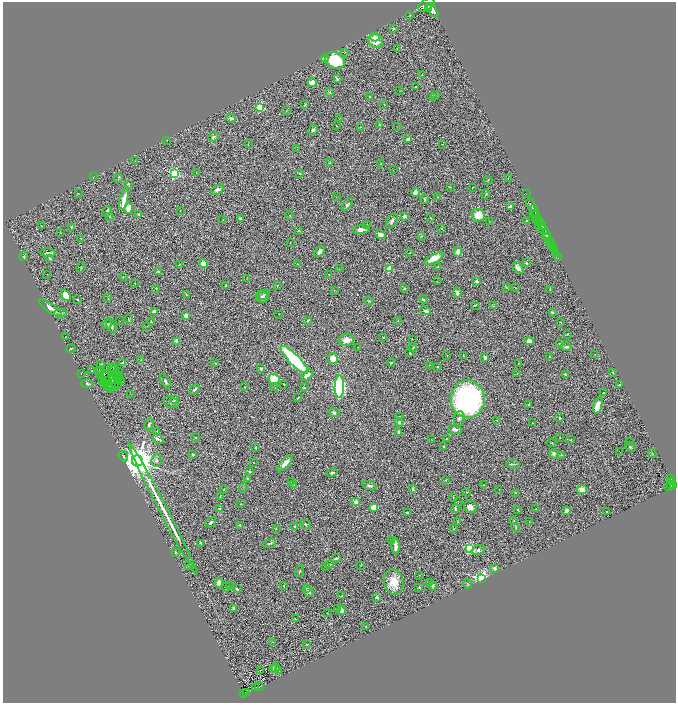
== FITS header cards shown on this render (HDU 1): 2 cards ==
NAXIS1  =                 1347
NAXIS2  =                 1401

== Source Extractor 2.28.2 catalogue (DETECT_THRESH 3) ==
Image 1347 x 1401 px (HDU 1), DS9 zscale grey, zoomed out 1/2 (1 PNG px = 2 x 2 image px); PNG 678 x 705 px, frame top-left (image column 2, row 1401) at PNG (3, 2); each listed source drawn as its Kron ellipse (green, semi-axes under 4 px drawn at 4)
Background 0.995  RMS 0.051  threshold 0.153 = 3 sigma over >= 5 px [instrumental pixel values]
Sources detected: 426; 62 cannot appear on this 1/2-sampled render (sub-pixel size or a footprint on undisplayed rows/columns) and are neither listed nor drawn; the other 364 listed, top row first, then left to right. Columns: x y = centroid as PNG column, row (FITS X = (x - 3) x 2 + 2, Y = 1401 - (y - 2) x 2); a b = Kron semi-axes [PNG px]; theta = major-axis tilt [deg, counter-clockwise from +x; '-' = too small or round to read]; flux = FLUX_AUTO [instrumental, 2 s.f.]
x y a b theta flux
426 5 9 5 37 4400
428 9 3 2 - 860
433 10 8 4 -56 4000
410 15 2 2 - 5
393 28 4 3 - 7.5
375 37 5 4 - 24
376 41 8 7 - 170
397 48 2 1 - 3.5
345 52 3 2 - 3.5
325 58 4 4 - 36
335 60 10 8 -25 460
422 75 3 1 - 3.9
337 79 4 3 - 15
312 82 4 4 - 64
416 87 2 2 - 15
400 91 2 1 - 2.6
330 92 4 3 - 13
435 96 3 2 - 3.6
370 97 3 3 - 14
434 98 3 2 - 3.2
384 104 3 2 - 3.4
305 105 2 2 - 10
260 107 3 3 - 590
286 111 3 2 - 4
231 118 4 3 - 39
339 119 3 2 - 3.5
379 124 4 4 - 12
337 126 2 2 - 2.9
397 126 3 1 - 2.2
360 127 3 2 - 3.7
313 130 5 4 - 22
213 137 5 3 - 13
408 139 3 3 - 32
167 140 3 2 - 2.8
248 144 3 2 - 4.4
442 144 3 2 - 4.1
297 149 2 2 - 2.8
135 161 2 1 - 2.6
329 163 3 3 - 7.7
381 163 2 1 - 3
393 170 2 1 - 3.7
196 172 2 2 - 3
175 174 3 3 - 920
300 174 3 3 - 8.1
93 177 2 1 - 3.6
508 178 2 2 - 3.3
118 179 4 3 - 7.3
488 180 4 1 - 3.9
128 184 3 3 - 9
450 187 4 2 - 4.2
472 188 2 1 - 3.6
217 190 7 4 27 42
415 192 4 4 - 69
78 193 2 2 - 2.8
486 194 4 2 - 9.8
526 194 2 1 - 23
336 197 2 2 - 3
438 197 3 1 - 3.6
425 199 5 3 - 11
124 200 11 3 76 140
347 205 7 4 54 24
531 205 7 3 -65 1200
510 206 4 2 - 20
128 208 5 4 - 130
180 211 2 1 - 2.1
534 211 6 2 -62 1300
107 212 5 2 - 20
139 214 4 3 - 18
290 215 4 2 - 8.8
478 215 6 6 - 170
404 216 4 3 - 39
535 216 5 2 - 250
110 217 2 2 - 5
430 218 2 2 - 5
241 219 3 3 - 28
537 219 4 2 - 400
223 220 3 2 - 3.6
392 221 8 4 59 36
490 221 2 2 - 3.4
527 221 3 3 - 9.8
539 221 3 2 - 700
367 224 2 2 - 4.5
539 225 4 2 - 130
542 225 4 2 - 320
42 226 2 1 - 41
72 227 3 2 - 8.1
361 229 9 4 7 56
442 229 3 2 - 5.3
543 230 5 3 - 820
298 231 4 3 - 10
60 232 4 2 - 4.5
380 235 5 3 - 40
546 235 4 3 - 1600
421 236 3 2 - 6.4
80 238 2 1 - 5.7
547 238 4 2 - 920
549 241 2 2 - 500
290 242 2 1 - 2.7
551 244 3 2 - 670
552 246 3 2 - 440
554 250 2 1 - 220
320 252 6 3 53 37
458 252 5 4 - 80
48 253 8 3 -2 26
410 253 2 1 - 3.5
556 254 2 2 - 240
24 256 5 4 - 12
558 258 2 1 - 42
50 259 4 2 - 11
434 259 10 4 28 220
526 263 3 2 - 15
203 264 4 4 - 69
297 264 3 1 - 3.6
179 265 3 2 - 4.8
438 266 3 2 - 8
81 267 5 2 - 7.3
518 268 6 4 -45 43
339 269 2 1 - 2.4
389 269 3 3 - 460
158 272 2 2 - 44
47 274 2 1 - 2.3
329 274 3 3 - 8
123 276 3 2 - 4.1
247 279 3 2 - 3.9
437 281 2 1 - 10
477 282 4 3 - 26
135 283 3 2 - 3.2
226 286 3 2 - 27
277 286 4 3 - 6.8
506 287 4 2 - 7.4
155 288 2 2 - 11
404 288 3 3 - 12
515 288 2 1 - 4.1
334 290 2 2 - 3.5
550 290 3 3 - 6
457 292 5 3 - 36
66 295 6 4 -47 130
187 295 3 2 - 7.3
264 295 6 3 36 19
262 297 6 6 - 24
108 298 3 2 - 4.1
423 299 4 2 - 16
78 300 2 2 - 16
369 301 5 2 - 8.6
475 305 3 2 - 11
493 306 3 3 - 6.5
50 308 13 4 -35 65
154 311 3 3 - 45
425 311 5 3 - 29
552 312 3 2 - 11
60 313 6 3 -1 16
279 314 2 1 - 2.8
186 316 3 3 - 69
128 319 5 1 - 5.2
308 320 3 2 - 14
398 320 3 2 - 4.5
120 321 2 1 - 2.3
151 322 4 3 - 6.3
561 322 3 1 - 5
107 324 4 4 - 16
111 326 8 3 -65 19
147 326 2 2 - 3
567 334 3 2 - 4.6
65 337 2 1 - 4
383 337 2 1 - 5.8
412 339 2 2 - 3.2
346 340 8 6 16 74
177 341 2 2 - 170
529 341 4 3 - 89
559 343 3 2 - 4.9
358 347 2 1 - 3.6
566 347 5 4 - 21
413 348 4 3 - 8.8
71 349 5 2 - 6.9
410 353 4 2 - 7.7
595 354 2 1 - 1.9
447 355 2 1 - 2.4
463 356 2 1 - 3.5
485 357 3 3 - 18
549 357 2 2 - 4.5
141 359 2 2 - 3.5
333 359 5 4 - 100
295 360 19 5 -46 1000
122 362 3 2 - 25
215 363 4 2 - 6.1
391 363 4 3 - 21
518 363 3 2 - 3.4
101 364 3 2 - 5.1
430 365 2 2 - 4.2
438 366 3 2 - 6.5
107 368 4 2 - 11
112 368 2 1 - 3.1
114 368 2 1 - 6.9
261 368 4 3 - 16
92 371 2 2 - 8.7
100 371 2 1 - 3.6
113 371 2 2 - 3.3
118 372 2 1 - 5.6
613 372 3 3 - 7
81 373 2 1 - 2.8
115 373 2 1 - 2.4
517 373 2 1 - 2.7
104 374 2 1 - 2.1
107 374 2 1 - 1.9
565 374 2 2 - 19
118 375 2 1 - 0.89
307 375 7 4 43 49
100 376 4 1 - 3
112 377 3 1 - 0.1
120 377 2 1 - 0.89
274 379 6 5 - 210
102 380 2 1 - 7.5
107 380 3 1 - 8.5
113 380 3 1 - 0.89
118 380 2 1 - 0.63
120 380 2 1 - 2.1
165 381 7 3 -61 22
104 383 2 1 - 2.7
87 384 6 3 -7 17
284 384 3 2 - 5.1
105 385 3 1 - 1.3
118 385 3 2 - 5.5
619 385 3 2 - 6.9
110 386 2 1 - 6.5
115 387 3 2 - 15
245 387 2 2 - 6.3
339 387 11 4 88 2100
108 388 2 1 - 12
275 388 3 2 - 4.2
304 388 2 2 - 5.3
110 389 2 1 - 3.2
195 389 6 3 48 25
604 393 3 2 - 5.6
131 394 2 1 - 2.9
298 398 3 1 - 8
175 399 2 2 - 140
468 399 19 17 -90 2800
171 402 7 5 -18 30
529 404 3 2 - 13
598 405 8 4 72 140
334 413 5 4 - 20
399 417 3 2 - 6.7
459 418 7 5 84 27
560 418 3 3 - 16
496 420 3 1 - 3.8
399 422 4 4 - 17
532 423 2 1 - 2.7
149 424 6 3 68 18
455 430 7 4 -3 38
157 431 3 2 - 3.6
398 432 4 2 - 15
196 437 2 2 - 8.1
560 437 2 1 - 3.7
158 439 6 2 -38 25
446 439 3 2 - 5.6
431 440 3 1 - 3.3
571 440 3 2 - 5
630 442 2 1 - 3.2
552 443 4 2 - 4.6
444 446 3 2 - 18
630 447 6 4 -38 15
256 448 3 2 - 11
620 452 2 1 - 4.3
193 454 3 2 - 14
554 454 5 3 - 28
652 454 4 2 - 6.5
561 455 3 2 - 3.9
123 456 5 3 - 13
156 460 6 5 - 33
137 461 5 5 - 31000
254 463 2 1 - 2.7
285 463 10 3 49 100
513 464 6 2 0 12
249 471 4 3 - 9.4
332 473 5 3 - 21
247 479 4 2 - 8.1
671 479 3 2 - 180
445 480 4 3 - 7.1
671 481 3 2 - 240
291 482 2 1 - 3.9
293 484 3 2 - 5.2
483 485 2 2 - 7.7
670 485 3 2 - 350
673 485 3 2 - 410
369 486 7 4 -19 27
669 486 5 3 - 320
243 488 4 2 - 7.1
224 489 2 1 - 5.2
413 489 4 3 - 19
499 489 2 2 - 3.6
582 490 5 4 - 54
467 492 4 2 - 6.7
516 493 3 2 - 6.5
220 496 3 2 - 9.1
453 498 2 1 - 3.5
458 501 2 1 - 3.4
356 502 3 3 - 93
240 504 3 3 - 5.2
373 507 4 3 - 120
470 507 6 6 - 62
163 508 74 2 -63 580
220 508 4 3 - 15
456 509 4 3 - 14
536 509 3 2 - 5.8
518 510 3 2 - 6.7
566 511 4 3 - 42
606 511 2 2 - 5.3
408 513 4 2 - 14
514 521 4 3 - 7.3
529 521 2 1 - 3.1
211 522 6 3 39 22
458 522 2 1 - 5.5
306 524 5 3 - 13
240 525 4 2 - 9.5
295 526 2 2 - 16
276 528 3 2 - 3.7
516 528 5 2 - 9.5
453 529 3 2 - 4.2
391 540 3 2 - 5.8
201 543 3 2 - 14
270 543 7 3 23 16
395 546 8 3 -87 71
469 548 4 4 - 570
478 550 7 5 18 23
175 552 3 2 - 9.3
336 559 5 2 - 16
330 565 4 3 - 11
361 565 4 2 - 4.8
188 566 2 1 - 3.5
325 566 2 1 - 2.2
494 568 2 2 - 110
300 571 5 2 - 8.2
420 575 2 1 - 2.9
481 579 3 3 - 4000
394 582 13 9 -79 210
430 582 2 1 - 4
219 583 5 3 - 65
467 584 5 3 - 8.6
230 586 2 2 - 6.1
284 586 3 2 - 4.6
433 586 4 4 - 15
226 587 4 2 - 13
419 587 4 3 - 6.6
306 588 4 2 - 6.7
237 589 3 2 - 13
309 592 5 4 - 19
342 596 3 2 - 6.2
377 597 3 3 - 27
233 608 4 2 - 18
337 608 3 3 - 6.6
342 610 5 4 - 33
327 613 3 2 - 3.5
295 619 2 2 - 12
366 627 3 2 - 5.7
272 642 3 2 - 4
306 644 3 3 - 6.5
273 668 3 2 - 6.7
275 668 4 4 - 16
260 670 3 2 - 3.2
279 671 3 3 - 9.5
256 687 2 1 - 3.6
259 687 4 1 - 6
244 693 4 2 - 72
246 693 3 2 - 13
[62 sub-pixel or undisplayed-footprint detections neither listed nor drawn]